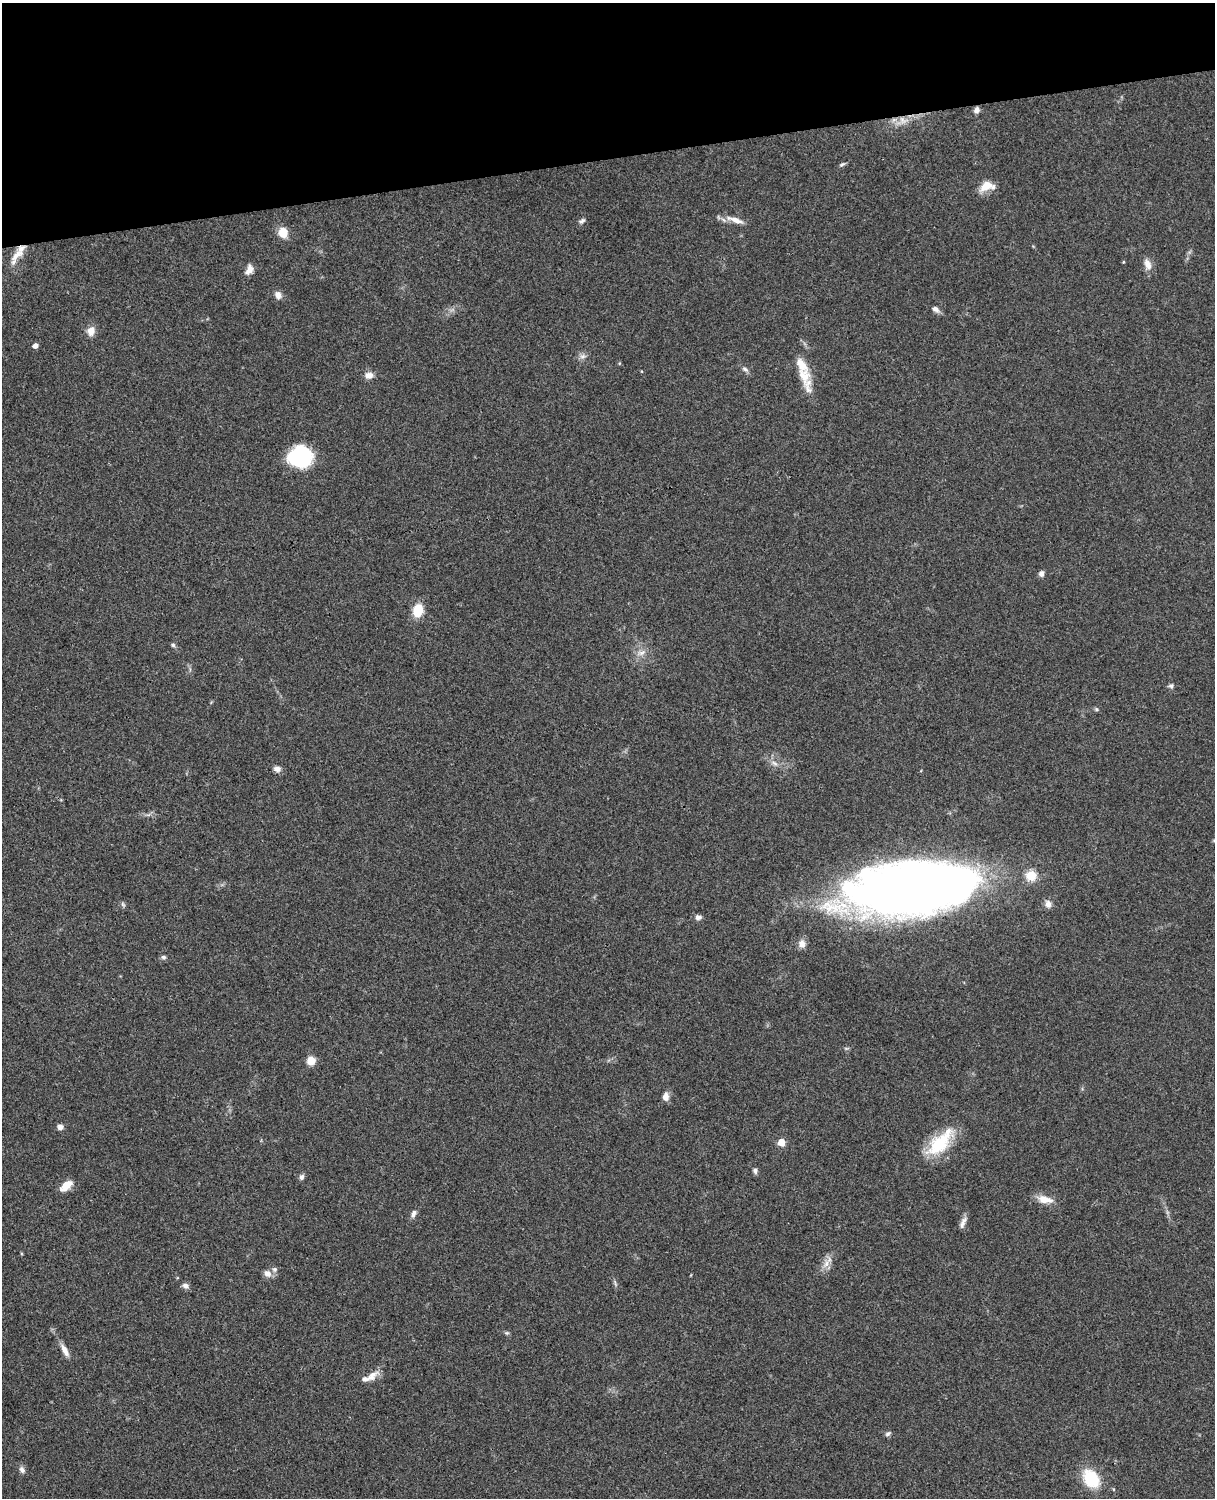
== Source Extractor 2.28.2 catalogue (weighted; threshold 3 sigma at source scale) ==
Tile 3 of 4 x 3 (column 3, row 1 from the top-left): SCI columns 2546-3758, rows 3268-4763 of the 5089 x 4926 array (HDU 1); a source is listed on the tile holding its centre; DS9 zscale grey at full resolution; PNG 1217 x 1500 px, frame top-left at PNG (2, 3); no overlay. Shown black and unused: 10% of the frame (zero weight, under 3 of 4 exposures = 6% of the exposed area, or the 3 px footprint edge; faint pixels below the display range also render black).
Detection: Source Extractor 2.28.2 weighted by HDU 2 'WHT'; one run over the whole footprint, this tile lists its part. Background 0.0742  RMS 0.0058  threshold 0.0259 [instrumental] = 3 sigma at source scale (4.5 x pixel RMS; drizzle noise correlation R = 1.50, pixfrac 1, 0.05/0.05 arcsec/px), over >= 5 px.
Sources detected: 62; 5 inside a brighter listed object's ellipse — not listed separately; the other 57 listed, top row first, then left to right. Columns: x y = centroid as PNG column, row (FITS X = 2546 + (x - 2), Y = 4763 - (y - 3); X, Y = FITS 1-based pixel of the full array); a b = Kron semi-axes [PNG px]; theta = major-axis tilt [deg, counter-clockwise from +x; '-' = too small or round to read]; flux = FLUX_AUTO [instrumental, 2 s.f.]
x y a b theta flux
977 110 7 6 - 2.4
902 121 20 11 21 7.5
842 164 8 4 31 1
986 186 18 10 33 6.9
735 220 24 7 -18 5.6
582 221 9 5 26 1.4
283 232 9 8 - 9.7
17 255 26 9 55 7.8
1123 262 4 3 - 0.47
1148 264 15 9 -71 4.4
249 269 13 8 61 4.1
278 295 9 8 - 3.2
936 309 10 6 -36 2.4
91 331 10 8 77 5.3
35 346 5 4 - 3.1
583 356 9 6 1 2.1
745 369 9 6 -37 1.7
369 375 11 8 -1 3.5
804 375 42 12 -71 14
300 457 23 19 7 44
1041 574 7 6 - 2.1
418 610 14 11 74 11
173 645 5 5 - 1
641 653 13 7 16 3.5
1171 686 6 6 - 1.3
1096 709 6 5 - 0.98
774 763 10 5 -28 2.1
277 769 9 6 -10 2.6
1214 840 5 3 - 0.57
1031 875 5 5 - 31
911 889 111 42 6 710
123 904 9 4 -63 1.1
1048 904 11 8 -80 2.8
698 917 8 6 8 2.2
802 944 11 9 -81 3.5
164 957 6 6 - 1.3
311 1061 9 8 - 6.3
666 1097 10 7 -88 3.5
60 1127 6 6 - 2.6
781 1142 5 5 - 13
940 1142 42 18 46 27
755 1171 7 6 - 1.5
302 1177 8 6 67 1.6
66 1186 16 8 41 6.4
1045 1199 20 9 -11 7.1
414 1214 11 6 71 2.2
963 1223 17 6 66 2.9
826 1264 17 7 60 4.6
267 1274 10 8 -39 3.5
615 1283 11 3 -67 1.1
186 1286 8 6 -24 2.2
507 1333 6 5 - 0.89
65 1350 17 6 -62 4.3
372 1376 20 10 38 5.3
888 1434 8 5 32 1.3
22 1470 9 7 -63 2.3
1091 1479 21 15 -52 21
Overlapping masked pixels (flux is a lower limit): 1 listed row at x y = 17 255
Isophote crosses this tile's border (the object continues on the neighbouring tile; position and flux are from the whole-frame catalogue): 1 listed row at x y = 1214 840